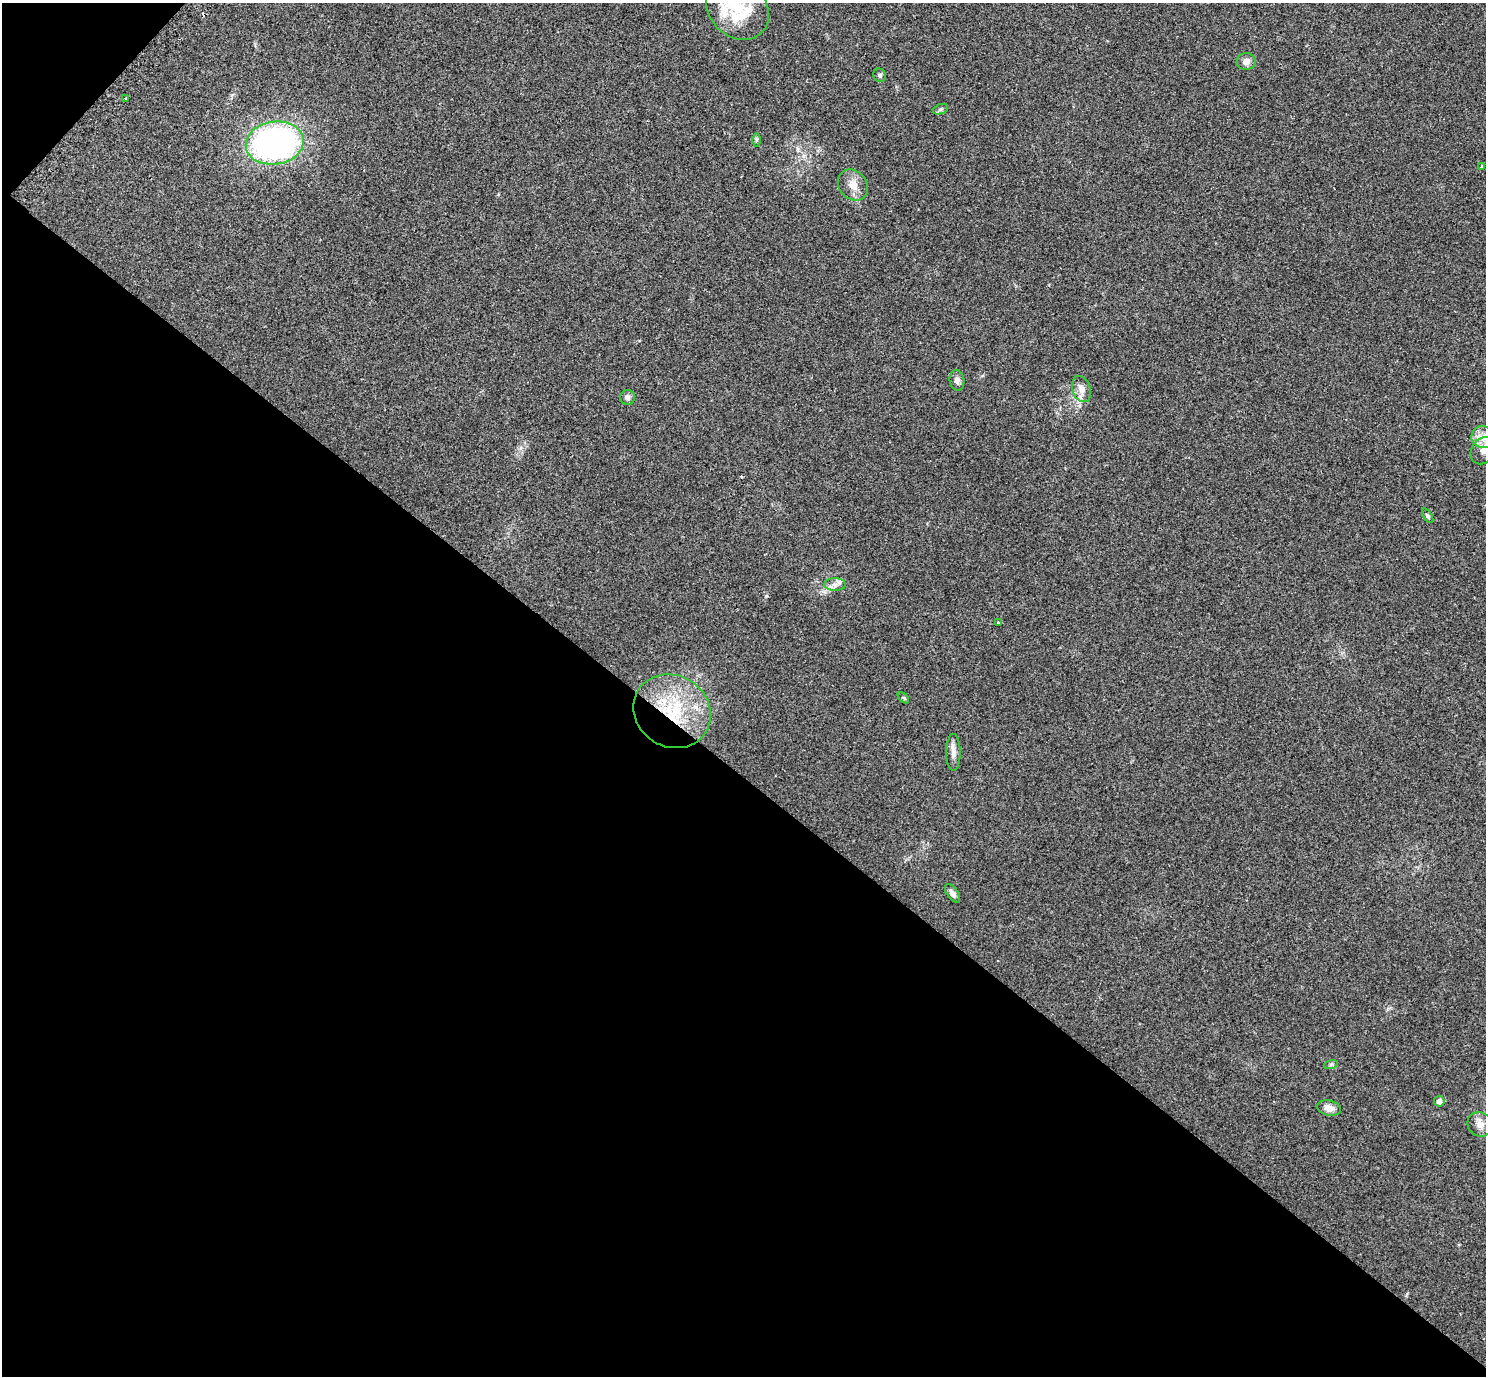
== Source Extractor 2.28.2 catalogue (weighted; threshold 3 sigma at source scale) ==
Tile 9 of 4 x 4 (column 1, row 3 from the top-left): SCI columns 37-1520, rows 1562-2935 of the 6011 x 6010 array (HDU 1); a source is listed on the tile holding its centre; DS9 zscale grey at full resolution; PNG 1488 x 1378 px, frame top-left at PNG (2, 3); each listed source drawn as its Kron ellipse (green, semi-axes under 4 px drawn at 4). Shown black and unused: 44% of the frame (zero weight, under 2 of 3 exposures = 3% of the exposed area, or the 3 px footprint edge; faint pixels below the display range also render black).
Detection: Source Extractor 2.28.2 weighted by HDU 2 'WHT'; one run over the whole footprint, this tile lists its part. Background 0.0573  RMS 0.0073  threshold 0.033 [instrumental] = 3 sigma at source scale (4.5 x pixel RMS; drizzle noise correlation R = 1.50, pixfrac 1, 0.05/0.05 arcsec/px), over >= 5 px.
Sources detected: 28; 1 cosmic-ray / hot-pixel residue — neither listed nor drawn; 2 inside a brighter listed object's ellipse — not listed separately; the other 25 listed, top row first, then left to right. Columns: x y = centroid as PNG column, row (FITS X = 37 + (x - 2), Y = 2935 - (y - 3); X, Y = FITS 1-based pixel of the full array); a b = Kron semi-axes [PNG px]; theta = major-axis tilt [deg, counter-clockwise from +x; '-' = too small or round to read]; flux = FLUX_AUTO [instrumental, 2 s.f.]
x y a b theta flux
738 9 34 28 -45 37
1246 62 9 8 - 4
880 75 7 6 - 1.4
126 98 4 3 - 0.66
940 109 8 5 20 1.3
756 140 7 4 -90 1
275 143 29 21 9 220
1482 166 3 3 - 0.81
853 185 16 13 -50 8
957 380 10 7 -78 2.8
1081 389 13 9 -72 5.8
627 397 7 7 - 2.4
1483 437 11 11 - 7.4
1483 451 14 11 57 7.7
1428 516 8 4 -57 1.2
835 584 10 6 0 3.4
998 623 4 3 - 0.87
903 698 7 4 -45 0.92
672 711 40 35 -33 63
953 752 18 7 -90 4.4
952 893 10 5 -55 3
1331 1064 7 4 19 1.2
1439 1101 5 5 - 3.6
1329 1108 12 7 -13 5.1
1480 1124 13 11 -40 5.3
Overlapping masked pixels (flux is a lower limit): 1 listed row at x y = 672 711
Isophote crosses this tile's border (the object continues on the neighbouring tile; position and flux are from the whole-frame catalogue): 2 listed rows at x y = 738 9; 1483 451
Unlisted compact peaks at least as high as the median listed source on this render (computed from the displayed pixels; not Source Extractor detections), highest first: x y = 766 596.